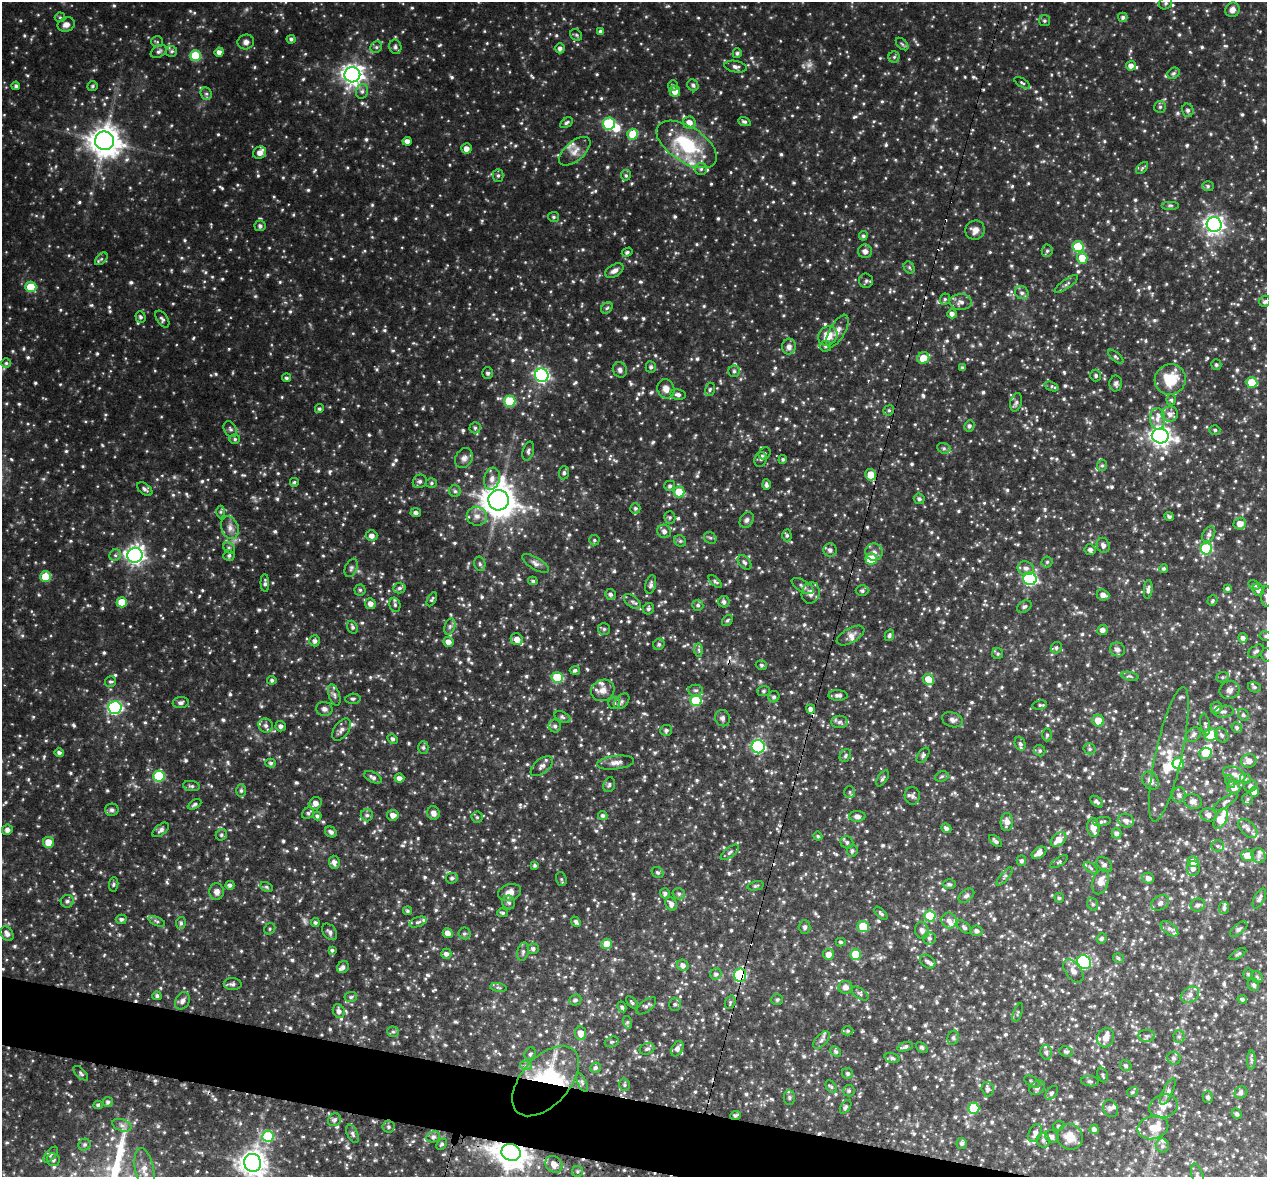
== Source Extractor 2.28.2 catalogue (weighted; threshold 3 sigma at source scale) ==
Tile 6 of 4 x 4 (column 2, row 2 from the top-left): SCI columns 1266-2530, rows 2616-3790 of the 5066 x 5099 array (HDU 1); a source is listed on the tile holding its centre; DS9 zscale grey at full resolution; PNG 1269 x 1179 px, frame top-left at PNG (2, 2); each listed source drawn as its Kron ellipse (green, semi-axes under 4 px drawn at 4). Shown black and unused: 4% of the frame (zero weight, under 3 of 4 exposures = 2% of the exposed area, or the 3 px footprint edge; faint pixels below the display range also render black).
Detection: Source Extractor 2.28.2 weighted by HDU 2 'WHT'; one run over the whole footprint, this tile lists its part. Background 0.0884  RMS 0.011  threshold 0.0477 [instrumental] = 3 sigma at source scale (4.5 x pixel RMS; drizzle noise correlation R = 1.50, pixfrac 1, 0.05/0.05 arcsec/px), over >= 5 px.
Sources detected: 1259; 2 too faint to see at this stretch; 4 inside a brighter object's white glare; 12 cosmic-ray / hot-pixel residue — neither listed nor drawn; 35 inside a brighter listed object's ellipse — not listed separately; of the other 1206, all 500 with FLUX_AUTO >= 1.83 (the completeness limit of this list) listed and drawn (706 fainter detections not listed), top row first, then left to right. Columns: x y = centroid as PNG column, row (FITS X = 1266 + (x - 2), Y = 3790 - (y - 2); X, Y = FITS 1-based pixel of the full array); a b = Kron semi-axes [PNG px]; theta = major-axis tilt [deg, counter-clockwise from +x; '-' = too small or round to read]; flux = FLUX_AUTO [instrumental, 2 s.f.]
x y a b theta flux
1166 3 7 5 34 2.3
1232 10 7 7 - 5.5
60 17 5 5 - 1.8
1123 17 5 4 - 2.6
1044 21 5 5 - 1.9
66 25 9 7 23 5.7
601 31 4 4 - 3.1
576 35 6 5 - 1.8
291 39 4 4 - 2.6
157 42 6 5 - 1.9
246 42 8 7 - 4.4
902 44 7 4 -45 2
376 47 6 5 - 2.1
395 47 7 6 - 3.1
560 48 5 4 - 3.8
159 51 8 5 31 2.9
172 51 5 5 - 2.2
219 52 5 4 - 5.2
737 53 5 4 - 2.3
195 56 5 5 - 48
894 57 5 5 - 2
1131 66 5 5 - 5.6
736 67 11 5 -10 3.7
1174 73 6 5 - 2.2
352 75 8 7 - 640
1022 83 9 4 -32 1.8
693 85 6 5 - 2.1
16 86 4 3 - 2.1
92 86 5 5 - 1.8
673 86 5 4 - 1.9
362 91 7 6 - 3.4
675 91 5 5 - 11
206 94 6 5 - 2.4
1160 107 6 6 - 2.3
1188 110 6 6 - 3.3
689 122 6 6 - 9
744 122 6 4 -23 2.3
566 123 7 4 32 2.2
609 123 6 6 - 94
633 134 5 5 - 27
105 141 9 9 - 1700
407 141 4 4 - 6.4
687 144 34 17 -33 66
466 148 5 5 - 6.3
575 151 19 9 41 10
260 153 7 6 - 6.9
1142 168 7 4 46 1.9
701 169 6 6 - 2.6
498 175 6 5 - 2.6
626 175 5 5 - 2.1
1208 186 6 5 - 2
1170 205 9 4 0 2.1
553 217 5 5 - 1.9
1214 224 7 7 - 440
260 226 5 5 - 3.2
975 230 10 9 - 8
863 236 5 4 - 2.1
1078 247 6 5 - 50
865 251 7 7 - 4.7
1047 251 6 5 - 2.3
627 252 5 4 - 2.2
1082 258 6 5 - 19
101 259 7 4 44 2.2
909 267 6 5 - 1.9
614 271 10 6 32 5.2
866 281 7 7 - 2.6
1066 284 14 4 35 3.3
31 287 5 5 - 34
1022 293 7 6 - 3.5
945 299 6 5 - 1.9
1265 301 6 5 - 2.2
961 302 11 8 1 5.6
607 308 6 5 - 1.9
952 314 5 4 - 4.3
140 317 6 5 - 2.3
162 319 9 5 -54 2.8
837 331 18 7 61 7.4
828 336 10 9 - 17
825 346 6 5 - 2
789 347 8 6 77 5.3
1116 357 9 4 -41 2.1
923 358 6 5 - 17
6 363 5 5 - 1.9
1216 364 5 5 - 2
651 367 5 5 - 2.6
962 368 4 3 - 2.2
620 370 8 7 - 3.8
734 371 6 5 - 2.5
488 373 6 5 - 2.3
542 375 7 6 - 250
1096 376 6 5 - 2.1
286 378 4 4 - 2.3
1170 379 16 15 - 35
1252 382 6 5 - 24
1116 383 8 6 -89 3
1052 386 7 4 -19 2.1
666 389 10 8 -68 7.6
710 389 7 5 73 2
678 395 8 5 -12 3.6
1171 400 5 4 - 2
510 401 6 5 - 48
1016 402 9 5 75 3.3
319 409 5 4 - 2
889 410 5 5 - 1.9
1170 414 8 7 - 6.4
1157 419 10 7 -86 7.5
969 426 6 5 - 2.4
475 428 5 5 - 2.3
230 429 8 6 -60 2.9
1215 430 5 4 - 2
1160 436 8 7 - 560
235 439 5 4 - 1.8
944 448 7 5 -21 2.3
528 451 10 5 74 2.9
765 453 6 5 - 2.1
464 458 10 8 58 5.3
761 459 7 6 - 2.4
783 459 4 4 - 2
1102 465 6 5 - 1.9
564 473 6 5 - 2.2
871 475 6 5 - 18
492 479 11 8 75 7.2
420 481 7 6 - 3
294 482 4 4 - 2.1
431 483 5 5 - 2
766 485 5 3 - 2.9
670 486 5 5 - 2.5
145 489 9 5 -38 3.2
455 491 6 5 - 2.2
679 492 5 5 - 25
919 499 5 5 - 2.7
498 500 10 10 - 1900
635 508 5 5 - 2.2
220 512 6 4 90 2
416 513 5 4 - 3
477 516 10 9 - 7.6
1169 516 5 4 - 2.5
670 517 6 5 - 2.3
747 520 8 6 56 3.6
1240 524 6 6 - 8
230 528 12 8 -70 6.7
664 531 7 6 - 4.6
1209 534 8 5 58 3.6
787 535 6 4 -89 1.9
372 536 6 5 - 5.3
710 538 6 5 - 2.3
594 540 5 5 - 1.9
680 541 6 5 - 2.1
1103 545 7 6 - 3.6
229 548 6 5 - 2
1206 549 6 5 - 70
830 550 6 6 - 4.1
1090 550 5 5 - 4
874 552 8 8 - 5
115 555 6 5 - 2.5
135 555 8 7 - 450
229 555 6 5 - 2.6
871 559 5 5 - 30
745 562 8 5 -48 3.3
1047 562 5 5 - 2
535 563 15 6 -31 4.8
480 564 7 5 -76 2.4
351 568 9 6 67 2.8
1026 568 8 6 -15 4.3
1164 568 4 4 - 2.1
45 577 5 5 - 28
1030 579 7 6 - 170
533 581 5 4 - 2.1
715 581 8 4 -41 2.1
265 583 9 4 -87 2.8
651 585 9 5 77 3
1254 585 6 4 -32 2.1
803 586 12 6 -31 4.2
399 588 6 5 - 2.7
1148 589 9 4 84 3.1
1228 589 4 4 - 2.6
360 590 5 5 - 2
1258 590 6 5 - 5.1
862 591 6 5 - 2.6
811 593 11 8 73 7.8
610 594 5 5 - 3.3
1103 595 6 5 - 7
1266 596 10 5 -90 3.5
432 599 7 4 61 1.8
632 601 10 5 -38 3.1
1212 601 5 4 - 1.9
122 602 5 5 - 20
724 602 5 5 - 3.6
370 604 5 5 - 5.9
395 605 7 5 -75 2.5
698 605 5 5 - 2.3
1024 607 8 5 32 2.5
648 609 6 5 - 2.1
727 620 6 4 50 2.1
352 627 6 5 - 2.4
450 627 8 5 70 3
604 629 6 6 - 1.9
1103 630 5 5 - 4.5
889 635 6 4 75 2.5
850 636 15 7 30 6
1265 636 6 5 - 2
1243 638 5 4 - 3.9
517 639 6 5 - 8.2
315 641 5 5 - 3.5
448 642 5 5 - 6.3
659 644 6 5 - 2.3
1056 648 6 5 - 2.4
699 650 7 4 -88 2
1117 650 7 7 - 4.5
1256 651 9 5 36 2.8
998 654 5 5 - 2
1266 655 7 5 87 2.1
761 665 6 4 -17 2.1
575 670 5 4 - 2.3
1130 676 9 3 -12 2
557 677 6 5 - 44
1222 677 6 5 - 1.9
928 679 5 5 - 18
272 680 4 4 - 2.3
110 681 5 5 - 1.9
1255 687 7 5 -15 2.2
603 690 12 10 27 8.6
696 690 7 5 0 2.6
1229 690 10 9 - 4.8
763 691 6 5 - 2.1
334 695 11 5 -72 3.7
838 695 9 5 -1 3.8
774 697 6 5 - 2.6
353 699 7 5 2 2.3
622 701 9 6 46 3.3
696 701 6 5 - 44
181 703 8 5 6 3.4
614 703 6 6 - 2.7
1040 705 7 4 9 2.1
115 707 7 6 - 180
1216 708 6 5 - 4.6
324 709 8 7 - 3.9
811 709 4 4 - 4.5
1224 712 10 6 6 3.3
1243 715 6 5 - 2.4
562 717 8 5 -27 2.7
722 718 8 7 - 3.4
953 720 11 7 -17 4.3
1098 721 6 5 - 15
839 722 8 6 0 3.1
1205 724 11 4 -80 2.4
266 725 7 6 - 4
281 726 5 5 - 4.1
555 726 6 6 - 3.2
1237 727 5 5 - 2.6
341 729 13 7 54 5.3
666 730 6 5 - 3.3
1047 735 6 5 - 2.1
1193 735 8 6 46 3.3
1211 735 6 6 - 35
1222 735 8 6 -56 2.9
392 739 5 4 - 2.2
1020 744 7 5 -68 2.4
423 747 6 5 - 2.1
758 747 6 6 - 160
1090 749 6 5 - 2.3
1040 751 6 5 - 2.2
59 753 5 4 - 3.2
1205 753 6 5 - 23
1169 754 69 13 78 32
923 755 8 5 56 2.9
845 756 7 5 61 2
1249 761 7 7 - 8.1
271 763 5 4 - 2.4
616 763 19 6 7 7.4
1178 764 6 5 - 35
542 766 13 7 40 4.6
1234 774 12 7 -19 5.5
159 776 5 5 - 58
942 776 7 5 17 2.3
373 777 9 5 -27 3.8
399 778 5 4 - 4.9
883 778 9 4 56 2.3
1245 779 5 5 - 1.9
1150 781 10 7 -57 6.1
1230 782 7 4 -64 2.1
609 785 7 5 71 2.4
191 786 8 5 -7 2.5
1250 786 6 5 - 3.6
1234 788 6 6 - 7.2
241 791 6 5 - 2.4
850 792 6 5 - 2.1
1254 792 5 5 - 7.1
1179 795 8 6 78 4
912 796 9 7 -80 3.9
1248 799 6 5 - 1.9
1193 801 9 7 -25 4.7
1097 802 7 4 -38 2.7
1225 802 14 5 33 3.5
315 803 6 6 - 6.1
195 804 7 4 29 2.4
112 810 6 6 - 3.1
308 813 7 5 38 2.3
433 813 7 6 - 5.3
367 815 6 6 - 2.5
393 815 6 5 - 6.8
603 815 4 4 - 2.8
1208 815 8 6 -14 5.7
317 816 4 4 - 2.5
857 816 8 5 0 4.4
477 817 5 5 - 2
1221 819 11 6 61 26
1126 821 8 6 -22 4.1
1007 822 9 6 86 7.7
1102 822 8 4 10 2.3
1093 827 10 6 -84 7.7
946 828 5 4 - 3.2
1248 829 11 7 -44 5.1
7 830 5 5 - 4.9
161 830 9 5 38 3.1
331 832 6 5 - 3.7
1116 833 5 5 - 3.6
221 835 6 5 - 2.2
818 836 4 4 - 1.9
1058 840 9 6 41 11
995 841 8 4 -42 2.8
49 842 5 5 - 14
847 842 6 6 - 2.7
1218 846 6 5 - 2.5
852 851 6 5 - 2.4
730 852 11 5 37 2.8
1039 853 8 5 34 8.2
1248 855 6 5 - 13
1259 856 7 6 - 3.9
1021 861 5 4 - 2.9
334 862 6 5 - 5.3
1059 862 10 4 31 1.9
1193 862 5 5 - 9.7
1104 864 9 6 -42 3.5
535 865 4 4 - 2.1
1091 868 8 4 -36 2
1193 868 7 6 - 5.7
658 872 6 5 - 2.1
1005 876 11 4 50 2.6
452 878 6 5 - 3.1
1148 878 6 5 - 5.4
561 879 7 5 -72 2
1101 882 13 8 73 9.4
114 884 7 4 84 2
949 884 6 5 - 2.4
230 885 4 4 - 2.9
756 886 8 4 13 1.9
266 887 6 4 -27 1.9
217 892 8 7 - 5.7
509 892 12 8 17 9.2
665 893 5 5 - 2.6
679 894 6 5 - 2.5
966 896 9 6 39 3.5
1059 898 5 4 - 1.9
1259 899 11 5 62 3.4
67 901 6 6 - 2.5
509 903 7 6 - 3
1160 903 9 7 32 4.4
671 904 7 5 -63 4.5
1093 904 6 5 - 2.2
1198 905 7 6 - 3.3
1224 908 6 5 - 2.4
407 911 4 4 - 2
502 913 5 4 - 2.2
881 913 8 4 -45 2.1
930 916 5 5 - 45
121 919 5 4 - 2.5
949 920 8 7 - 5.8
157 921 9 4 -22 2.3
315 922 4 4 - 2.3
418 922 9 4 19 2.8
576 922 5 4 - 2.7
181 923 6 5 - 2.3
805 927 7 6 - 2.6
863 927 5 5 - 29
964 927 9 5 -41 2.7
270 929 6 5 - 1.9
1169 929 10 5 -38 3.6
1239 929 10 5 39 2.7
922 930 8 7 - 4.3
976 931 6 5 - 3.3
330 932 9 6 -52 3.6
448 933 5 4 - 6.9
464 933 6 6 - 2.3
7 934 8 5 -58 4
930 938 6 6 - 3.1
1102 939 5 5 - 2.2
841 942 5 4 - 1.9
607 944 5 5 - 15
533 949 5 5 - 3
332 950 4 4 - 2.2
523 952 9 5 77 3
446 954 5 5 - 3.9
828 954 5 5 - 8
856 954 5 5 - 32
1238 954 9 4 32 1.9
1118 958 5 4 - 1.9
928 961 8 6 -35 2.8
1084 962 7 6 - 130
683 965 6 5 - 4.7
343 967 6 5 - 2.9
1073 971 13 8 -54 7.1
716 974 6 5 - 3.1
1248 974 5 5 - 2
740 975 6 6 - 120
1257 977 6 5 - 2.1
233 984 9 6 -1 2.9
1253 985 6 5 - 2.4
845 987 7 6 - 5.2
498 988 8 4 -10 2.2
860 994 9 5 -35 2.6
1190 995 10 7 37 4.9
157 996 4 4 - 2.4
351 997 6 5 - 1.9
1242 999 5 4 - 2.2
575 1000 6 5 - 2.7
777 1000 6 5 - 2.4
182 1001 9 6 61 4.2
730 1002 7 5 71 2
632 1003 7 4 -50 2.1
675 1004 6 5 - 2.4
646 1006 12 5 39 3.4
622 1007 5 4 - 2.2
339 1011 7 5 -68 4.5
1018 1013 10 4 70 1.9
627 1022 6 4 -72 2
848 1031 5 4 - 1.8
393 1032 6 5 - 2.1
581 1033 7 5 -82 10
1147 1036 8 6 1 2.7
1179 1037 6 5 - 2.2
953 1038 7 5 77 2.2
1106 1038 10 8 64 9
821 1040 10 5 48 3.9
612 1042 7 5 20 2.1
905 1047 8 4 17 2.8
922 1047 6 4 -40 2
647 1049 8 5 17 2.6
677 1049 8 5 62 4.3
836 1052 6 5 - 2.4
1046 1052 7 5 -75 2.6
1066 1052 7 5 -9 2.2
530 1054 6 5 - 2
892 1058 7 4 -16 2.6
1174 1058 6 6 - 2.8
1251 1060 9 4 90 2.1
526 1066 6 4 -18 1.9
1126 1066 6 5 - 2.5
595 1068 5 5 - 2.5
81 1073 9 4 -44 2.3
848 1073 5 5 - 2.5
1103 1075 8 5 -71 1.9
546 1081 42 24 48 120
1090 1081 9 5 -6 2.3
582 1082 10 4 -64 2.9
1032 1082 9 5 -30 2.4
624 1085 6 5 - 2
831 1087 7 4 -53 2
1037 1088 8 6 36 3.2
988 1089 7 6 - 3.4
849 1091 5 5 - 2.3
1132 1092 5 4 - 1.8
1168 1092 14 5 63 3.9
1241 1092 6 6 - 3
1052 1093 8 5 51 2.4
789 1097 7 5 -90 2.1
1208 1097 6 5 - 2.6
108 1102 5 5 - 2.8
98 1105 4 4 - 2.1
1163 1106 14 11 21 11
846 1107 8 4 56 2.1
974 1108 5 5 - 45
1110 1109 9 7 -64 3.5
1237 1113 5 4 - 2.3
735 1115 5 4 - 2.3
334 1120 7 6 - 3.1
122 1125 10 6 -21 4.4
1058 1126 5 5 - 2.2
388 1127 6 6 - 2.7
1153 1127 15 11 13 13
1094 1129 5 4 - 4.2
1035 1133 9 6 63 5.3
352 1134 10 5 -63 2.8
268 1136 5 5 - 57
1052 1136 7 6 - 4.3
433 1137 7 5 14 2.7
1070 1137 13 12 - 15
1043 1140 7 6 - 3
962 1143 5 5 - 2.5
442 1144 6 4 48 2.2
84 1145 6 5 - 2.8
1162 1146 7 6 - 3
511 1152 9 8 - 1500
51 1155 9 5 49 2.6
53 1160 6 6 - 2.5
252 1163 9 8 - 1000
554 1164 9 7 -46 8.5
144 1170 22 9 -79 14
577 1172 5 5 - 1.8
1197 1176 12 5 -71 3
Overlapping masked pixels (flux is a lower limit): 6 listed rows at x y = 811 709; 740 975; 546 1081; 735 1115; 511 1152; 554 1164
Isophote crosses this tile's border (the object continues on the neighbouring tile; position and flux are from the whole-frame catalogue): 8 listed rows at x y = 1265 301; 1266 596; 1265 636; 1266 655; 7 830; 252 1163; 144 1170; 1197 1176